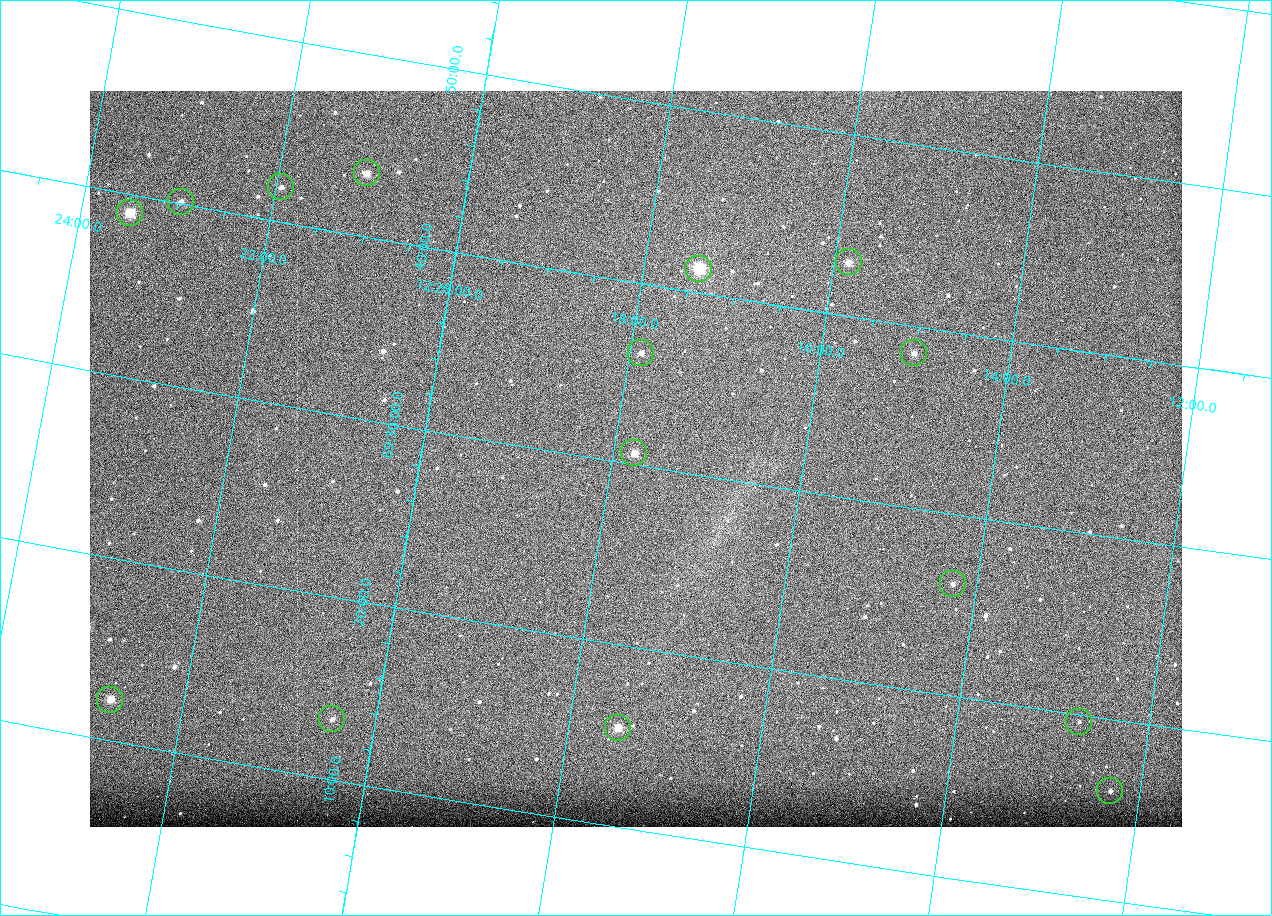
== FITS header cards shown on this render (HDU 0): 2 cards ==
NAXIS1  =                 1092
NAXIS2  =                  736

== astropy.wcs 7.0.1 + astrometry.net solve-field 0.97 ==
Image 1092 x 736 px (HDU 0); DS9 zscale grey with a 90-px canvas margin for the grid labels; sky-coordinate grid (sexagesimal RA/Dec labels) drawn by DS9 from the SOLVED WCS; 15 Tycho-2 reference stars matched to detected sources circled (green)
Header WCS: none
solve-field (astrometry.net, Tycho-2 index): SOLVED blind (the file carries no WCS)
Solved WCS: RA---TAN-SIP/DEC--TAN-SIP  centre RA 12:17:45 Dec +69:30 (184.44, +69.51 deg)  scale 3.33 arcsec/px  FOV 60.6' x 40.8'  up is +9 deg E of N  parity normal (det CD < 0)
(file carries no celestial WCS; the grid is the blind solution)
Tycho-2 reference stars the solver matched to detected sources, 15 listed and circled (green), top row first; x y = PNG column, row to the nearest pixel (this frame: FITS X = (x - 90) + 1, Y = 736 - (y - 91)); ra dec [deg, ICRS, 3 dp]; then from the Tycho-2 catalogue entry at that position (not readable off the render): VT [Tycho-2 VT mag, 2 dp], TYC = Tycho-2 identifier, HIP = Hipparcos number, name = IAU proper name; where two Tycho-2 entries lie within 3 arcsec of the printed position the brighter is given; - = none
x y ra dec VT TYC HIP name
367 173 185.268 +69.724 10.50 4394-1059-1 - -
281 187 185.487 +69.698 11.70 4394-727-1 - -
181 202 185.742 +69.669 11.46 4394-1693-1 - -
130 213 185.870 +69.649 9.16 4394-643-1 - -
849 262 183.961 +69.716 10.82 4393-1207-1 - -
699 269 184.352 +69.689 8.44 4394-1091-1 - -
641 353 184.469 +69.603 10.95 4394-1219-1 - -
914 353 183.753 +69.642 11.35 4393-1633-1 - -
634 453 184.444 +69.511 10.59 4394-761-1 59946 -
953 584 183.561 +69.436 12.42 4393-1344-1 - -
110 700 185.688 +69.204 10.42 4394-829-1 - -
332 719 185.110 +69.222 11.83 4394-863-1 - -
1079 722 183.181 +69.326 12.40 4393-1358-1 - -
618 728 184.373 +69.257 9.97 4394-1482-1 - -
1110 791 183.075 +69.267 12.15 4393-1346-1 - -